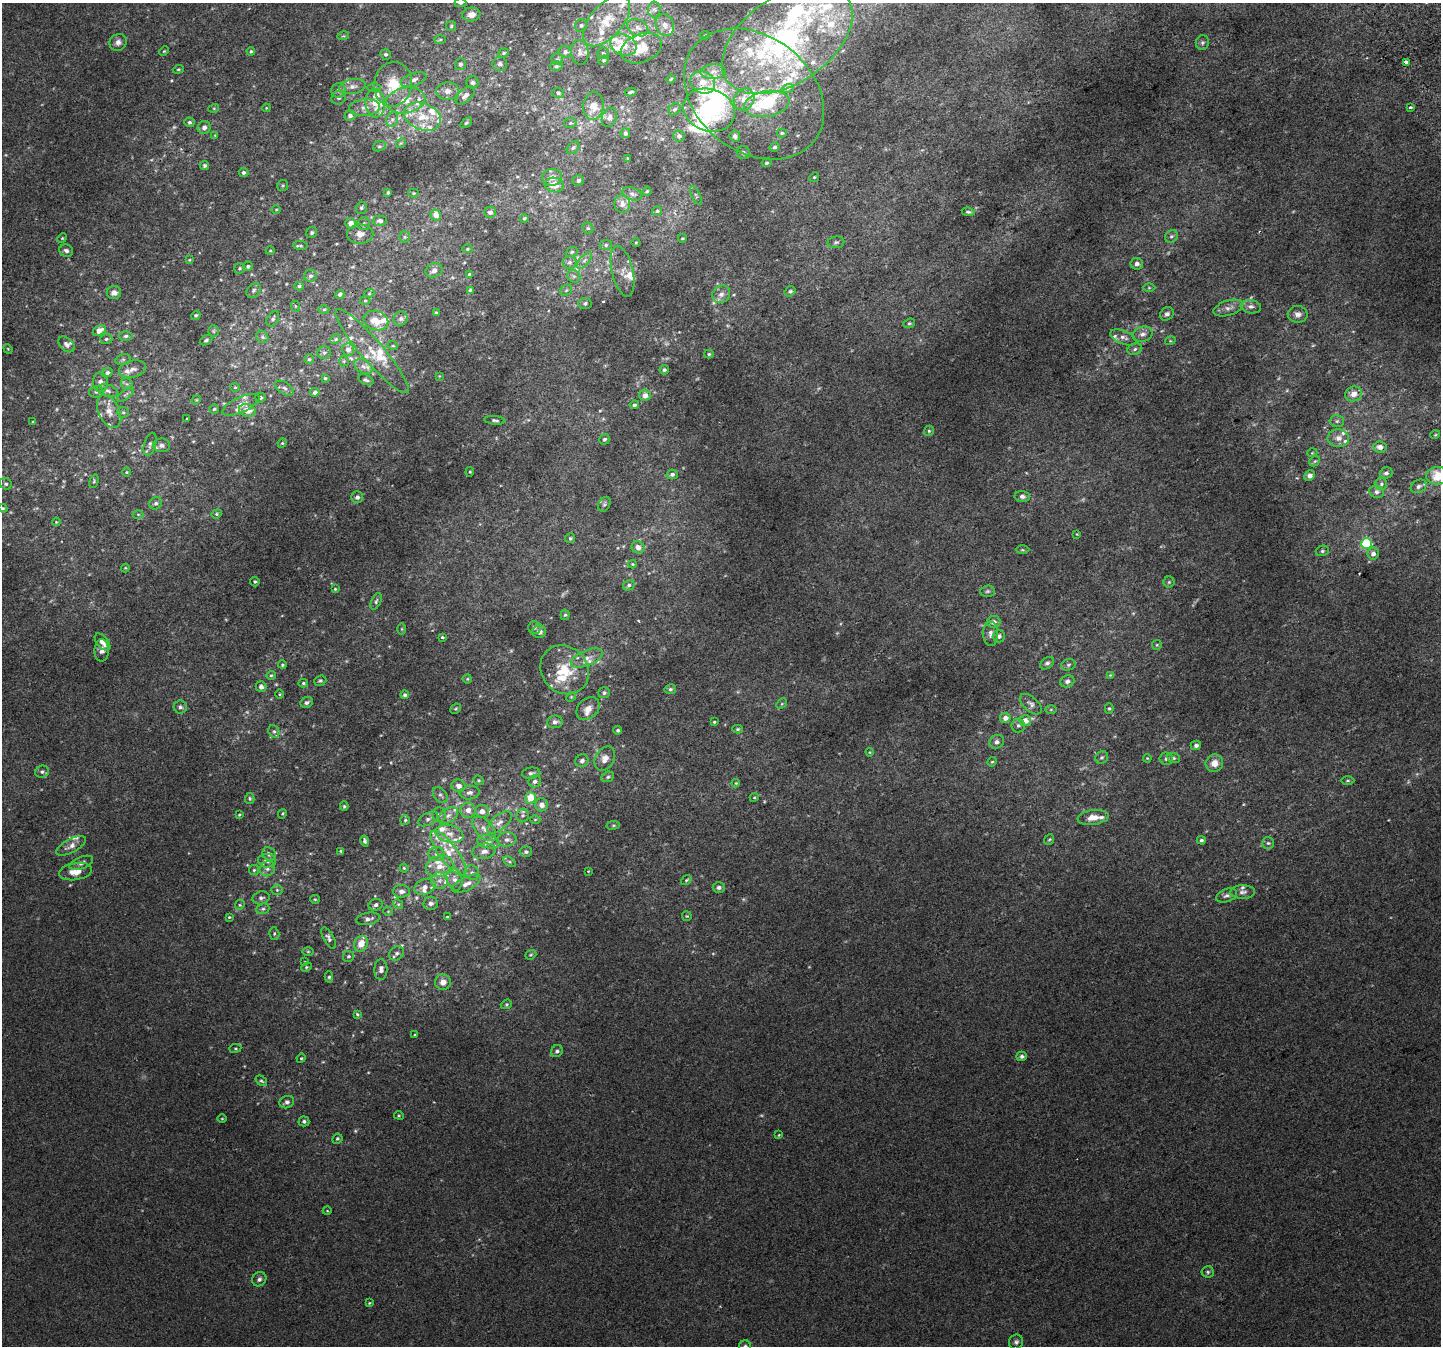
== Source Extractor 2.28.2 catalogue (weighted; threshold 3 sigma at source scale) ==
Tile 10 of 4 x 4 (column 2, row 3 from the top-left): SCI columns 1481-2919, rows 1524-2867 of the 5835 x 5676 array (HDU 1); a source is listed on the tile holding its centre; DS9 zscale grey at full resolution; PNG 1443 x 1348 px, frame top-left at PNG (2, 3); each listed source drawn as its Kron ellipse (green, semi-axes under 4 px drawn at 4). Shown black and unused: <1% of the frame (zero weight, under 2 of 3 exposures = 2% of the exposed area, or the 3 px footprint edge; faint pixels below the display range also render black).
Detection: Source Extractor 2.28.2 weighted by HDU 2 'WHT'; one run over the whole footprint, this tile lists its part. Background 0.012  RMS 0.0062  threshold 0.0279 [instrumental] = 3 sigma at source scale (4.5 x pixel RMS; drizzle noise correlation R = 1.50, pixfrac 1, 0.0396/0.0396 arcsec/px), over >= 5 px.
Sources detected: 507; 11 too faint to see at this stretch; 3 inside a brighter object's white glare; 1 cosmic-ray / hot-pixel residue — neither listed nor drawn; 86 inside a brighter listed object's ellipse — not listed separately; the other 406 listed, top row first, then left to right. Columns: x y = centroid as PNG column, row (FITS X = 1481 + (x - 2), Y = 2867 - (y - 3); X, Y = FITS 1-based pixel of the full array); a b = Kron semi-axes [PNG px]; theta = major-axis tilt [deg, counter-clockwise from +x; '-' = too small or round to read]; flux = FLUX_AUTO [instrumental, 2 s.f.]
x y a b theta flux
460 3 6 4 -1 0.83
654 9 8 6 -89 1.7
471 14 9 7 5 3.7
607 21 31 16 49 18
665 25 11 9 -68 3.7
451 26 5 5 - 0.83
581 26 6 6 - 1.3
638 28 11 8 -28 3.5
705 35 5 3 - 0.48
343 36 6 3 16 0.61
787 39 73 43 34 140
440 40 6 4 2 0.69
118 42 9 8 - 2.7
1202 43 7 6 - 1.6
623 45 13 10 -21 9.9
641 48 21 14 22 10
164 51 5 3 - 0.58
251 51 4 3 - 0.89
565 52 6 6 - 1.8
580 52 12 8 -83 3.2
504 53 5 4 - 0.92
603 53 6 5 - 1
385 54 5 5 - 1.4
557 59 6 6 - 1.2
604 60 5 4 - 1
1406 62 4 3 - 3.6
460 64 6 5 - 1.5
500 64 7 7 - 2
556 66 6 4 17 1.2
178 69 5 4 - 0.78
713 71 13 7 4 3.7
671 79 4 3 - 0.64
414 80 13 6 19 3.2
472 82 6 6 - 1.5
703 82 12 11 - 8.9
393 84 22 19 81 21
352 86 13 7 9 3.9
374 88 7 4 0 1
788 88 6 4 19 0.91
338 90 7 7 - 2
448 91 11 9 3 4.1
631 92 6 3 14 1.1
558 93 6 5 - 1.3
754 94 76 57 -38 90
465 95 12 6 43 3
339 98 7 6 - 1.8
744 99 11 9 54 6.1
406 100 20 12 10 11
375 103 14 9 -85 9.8
767 104 23 13 9 20
593 106 14 10 84 8.6
365 107 15 8 5 4.9
1410 107 3 3 - 2.8
214 108 5 3 - 0.6
266 108 4 3 - 0.51
674 109 7 5 49 1.3
709 110 26 21 -19 50
350 116 5 5 - 2
422 117 19 13 -21 15
609 117 10 7 68 2.7
392 119 7 6 - 1.9
189 122 5 5 - 1.3
466 123 7 3 36 0.76
570 123 6 5 - 0.97
204 127 6 6 - 2.6
625 133 5 4 - 1.8
782 133 5 4 - 1
215 135 4 4 - 0.5
679 136 6 5 - 1.4
735 136 5 5 - 1.5
401 143 5 4 - 0.73
379 146 6 5 - 1
573 147 7 5 48 1.3
775 147 5 4 - 1.3
743 153 7 6 - 1.4
627 158 4 3 - 0.46
767 163 5 4 - 0.94
205 166 5 4 - 1.1
243 172 5 4 - 1.5
552 177 10 8 6 4.3
814 177 5 4 - 0.76
578 180 6 5 - 1.8
554 185 9 7 -8 6.8
283 186 5 5 - 0.93
647 191 4 4 - 0.82
388 192 3 3 - 0.87
414 193 5 4 - 0.66
632 194 10 6 -20 1.9
696 196 10 4 -64 1.1
622 204 9 8 - 3.2
361 208 6 5 - 1.1
276 209 4 3 - 0.49
657 211 5 4 - 0.91
490 212 6 5 - 2.2
968 212 6 4 -8 1.3
436 215 5 5 - 5.3
524 218 4 3 - 0.7
380 221 7 5 1 2.2
351 223 5 5 - 4.7
364 224 6 6 - 1.4
588 228 6 5 - 0.99
312 232 6 5 - 1.2
360 234 13 9 -1 4.7
1171 236 7 5 40 1.4
405 237 5 5 - 0.93
62 238 5 4 - 0.66
682 238 4 3 - 0.64
636 242 4 3 - 0.47
836 242 8 6 8 1.3
606 245 6 5 - 1.2
300 246 7 3 -6 0.73
467 249 5 4 - 0.81
66 251 7 6 - 2.1
270 251 4 3 - 0.52
572 252 6 4 22 1
189 260 4 3 - 0.51
584 260 10 5 50 2.1
570 262 7 6 - 1.8
1137 264 6 6 - 2.1
248 266 5 4 - 1
240 268 5 5 - 0.91
434 270 8 7 - 2.8
622 271 26 10 -77 6.5
470 275 4 4 - 2.3
310 276 6 6 - 1.8
574 276 7 6 - 1.4
299 286 5 4 - 0.96
1149 288 6 4 0 0.86
253 290 8 6 47 1.7
470 290 4 4 - 0.82
566 290 6 5 - 1
790 291 6 4 36 1.2
114 293 7 6 - 3.3
340 294 5 4 - 1.4
369 294 5 3 - 0.53
721 294 9 8 - 3.2
365 300 5 3 - 0.61
585 303 6 5 - 1.3
295 306 6 3 -71 0.65
1251 307 10 6 -9 2.4
1228 308 15 7 17 3.4
324 309 5 3 - 0.62
436 312 4 3 - 0.62
1167 314 7 6 - 1.9
1298 314 10 8 -3 3
196 315 5 4 - 0.94
273 319 8 5 59 1.4
401 319 7 6 - 1.7
376 321 12 9 -21 7.1
909 323 6 4 20 0.98
99 331 7 4 26 5.2
213 331 6 5 - 1
1142 334 10 7 15 3.1
126 336 7 5 1 1.5
262 337 7 5 -47 1.5
1123 337 14 6 -22 3
106 339 6 5 - 1.1
336 339 6 4 27 0.84
206 340 7 4 32 1.1
1170 341 5 3 - 0.58
67 344 9 6 -43 2.3
393 346 5 3 - 0.58
8 349 5 4 - 0.59
348 349 6 6 - 3.5
1135 349 7 5 19 1.6
372 351 54 11 -49 12
324 352 7 6 - 1.4
709 354 5 4 - 0.96
123 359 8 5 16 1.3
309 359 5 5 - 0.9
344 361 5 5 - 0.68
363 366 10 6 -29 2.7
132 369 14 8 14 3.8
664 370 4 4 - 1.3
107 373 5 4 - 1.5
439 376 4 4 - 0.48
325 378 4 4 - 0.78
366 380 8 5 -22 1.2
100 382 10 7 -86 2.9
127 384 7 5 -43 1.3
235 387 5 4 - 0.64
284 388 10 6 -33 2.1
108 391 11 6 -17 2.3
96 392 7 5 12 1.4
315 392 4 4 - 2.5
126 394 10 4 38 1.5
1353 394 8 7 - 5.1
645 395 6 5 - 3.7
260 398 5 5 - 1.2
196 400 5 4 - 0.56
241 405 20 8 24 5.1
634 405 5 4 - 1.3
214 409 5 4 - 0.79
247 410 8 6 -18 5.1
109 412 17 10 -64 6.3
123 412 6 5 - 1.1
187 419 3 2 - 0.43
495 420 11 4 -5 1.3
33 421 4 2 - 0.45
1337 421 7 6 - 1.4
929 431 5 4 - 0.9
1435 435 5 3 - 0.54
1338 438 11 9 -1 4.1
604 439 5 5 - 1.2
282 443 5 4 - 0.64
150 444 12 5 73 1.9
161 445 8 7 - 2.3
1380 447 6 5 - 3.5
1312 453 5 3 - 0.48
1315 461 6 4 42 0.94
126 472 4 3 - 0.5
470 472 5 4 - 0.74
1386 473 6 5 - 1.7
672 474 5 5 - 1.7
1310 476 5 5 - 2.7
1438 476 12 9 -2 13
94 481 7 4 74 0.84
6 484 6 5 - 1.2
1381 484 6 6 - 1.2
1419 486 8 6 29 2
1377 492 7 6 - 1.7
1022 496 7 5 -2 2
357 497 6 5 - 2.3
156 503 6 5 - 1.5
604 504 8 5 62 1.3
3 508 4 4 - 0.69
138 514 5 3 - 0.57
217 514 5 4 - 0.84
56 522 4 3 - 0.51
1077 534 4 4 - 0.49
570 538 5 5 - 0.91
1366 544 5 5 - 43
638 547 7 6 - 3.9
1022 550 7 3 0 0.76
1322 551 7 5 15 1.2
1373 554 6 6 - 3
632 564 4 3 - 0.66
125 568 4 4 - 0.6
255 582 5 5 - 0.91
1169 582 5 5 - 0.98
629 585 6 5 - 1.3
335 589 4 3 - 0.59
987 591 7 5 2 1.3
376 601 9 4 66 1.3
565 615 5 4 - 0.94
994 622 7 6 - 2.8
534 628 6 6 - 1.3
402 629 6 4 -89 0.69
539 632 7 6 - 2.9
991 634 12 7 -90 3.1
999 636 6 6 - 1.9
442 638 3 3 - 1.9
103 642 10 5 -51 5.1
1157 645 5 5 - 0.73
102 650 11 7 89 2.8
587 658 17 7 22 4.9
1047 663 8 5 34 1.5
282 665 4 4 - 0.76
1068 665 7 5 16 1.2
565 670 26 23 -48 21
271 675 4 4 - 0.77
1110 675 4 4 - 0.51
467 679 4 4 - 0.63
320 681 6 5 - 1
1067 681 7 6 - 2
303 683 5 4 - 0.79
261 687 5 5 - 2.5
670 689 6 5 - 1.2
604 693 6 5 - 1.5
280 694 5 3 - 0.54
405 695 4 4 - 1.3
571 697 5 4 - 0.71
307 702 6 5 - 1.5
782 704 6 4 45 0.75
1031 704 13 7 -41 2.5
180 707 6 6 - 1.6
1109 708 5 4 - 0.81
456 709 5 4 - 0.78
588 709 13 9 44 5.5
1051 709 5 3 - 0.66
1005 718 5 5 - 3.3
1025 721 6 5 - 5.2
555 722 8 6 4 2.3
714 722 4 4 - 0.74
1018 725 7 7 - 1.6
737 729 5 4 - 0.92
618 730 4 4 - 1.3
274 731 6 5 - 1.4
997 742 7 6 - 2.2
1196 745 5 4 - 1.9
870 752 4 4 - 0.61
1102 757 7 6 - 1.1
1147 758 4 3 - 0.53
1174 758 6 5 - 1.1
605 759 13 9 61 4.8
1166 759 7 6 - 1.7
582 761 7 6 - 1.6
992 762 5 4 - 0.64
1214 763 9 8 - 5.6
42 772 7 6 - 1.5
531 773 9 5 6 1.8
608 777 6 5 - 1.1
479 780 5 4 - 0.79
535 781 6 6 - 1.8
1348 781 7 3 1 0.75
736 783 4 4 - 0.54
458 786 7 6 - 3.5
470 793 10 6 7 2.8
440 795 9 6 -50 1.8
754 797 5 4 - 0.62
250 798 5 4 - 0.89
531 798 6 5 - 11
541 805 6 6 - 3.5
344 806 5 4 - 0.78
468 810 7 7 - 4.2
482 811 7 6 - 3.9
282 814 5 3 - 0.59
239 815 3 3 - 0.57
439 815 7 7 - 2.1
448 815 11 7 33 3.5
523 815 7 6 - 1.6
1093 817 15 7 7 6.1
428 819 11 6 28 2.2
405 820 5 5 - 0.9
535 820 5 3 - 0.57
499 822 15 7 39 4.3
613 825 7 3 8 0.74
484 829 15 8 -47 5.2
449 834 14 8 -13 5.3
507 839 9 7 7 2.5
1049 839 6 4 51 0.79
1201 840 4 4 - 1.2
365 841 6 4 -78 1.4
489 842 11 6 -12 3.2
1268 843 6 6 - 1.2
71 846 16 6 29 4
341 851 3 3 - 0.86
484 851 12 7 11 3.7
526 852 6 5 - 1.4
448 853 27 9 -54 12
269 854 7 6 - 2.5
436 854 8 7 - 2.5
267 861 9 7 -5 2.4
510 862 7 4 -31 1.1
81 863 12 6 22 2.4
440 866 14 10 14 8
404 868 4 4 - 0.73
267 869 8 7 - 2.4
254 870 5 5 - 0.91
588 871 3 3 - 0.43
75 872 17 8 10 7.5
472 873 8 7 - 2.1
454 879 11 7 -76 3.9
439 880 8 8 - 3.7
686 880 6 3 37 0.74
467 884 15 6 27 4.1
425 887 11 7 22 3.7
719 887 6 5 - 1.4
277 890 5 5 - 1
401 891 8 6 -2 2.8
1243 892 12 7 2 2.7
1226 896 11 6 20 2.2
261 898 8 6 12 1.8
315 899 5 4 - 0.73
431 903 7 6 - 2.1
398 904 5 4 - 0.95
240 905 5 4 - 0.89
376 905 7 5 22 2
263 909 7 5 21 1.4
388 911 5 4 - 0.63
687 916 5 5 - 0.71
229 917 3 3 - 0.64
447 917 4 3 - 0.65
368 919 12 6 12 2.9
274 934 6 5 - 1
329 938 12 5 -62 1.9
361 944 8 6 63 7.6
308 951 5 3 - 0.64
397 953 8 6 42 2.1
531 955 6 4 21 0.8
348 956 5 5 - 1.1
305 962 4 4 - 0.52
306 967 5 4 - 0.76
381 969 10 6 89 2.8
329 977 5 4 - 0.98
443 982 8 7 - 3.9
506 1004 6 4 21 0.81
357 1014 4 3 - 0.71
415 1034 4 3 - 0.48
235 1048 6 3 8 0.65
557 1051 6 5 - 1.7
1022 1056 5 4 - 1.5
301 1058 5 4 - 0.66
261 1081 6 4 -38 1
287 1102 7 6 - 1.7
399 1115 5 4 - 0.67
222 1119 4 3 - 0.49
304 1121 5 5 - 1.4
779 1135 4 4 - 0.54
337 1139 5 5 - 1
327 1211 4 3 - 0.45
1208 1272 6 5 - 1.2
259 1279 7 6 - 1.8
369 1303 4 4 - 0.6
1016 1342 7 7 - 1.6
745 1346 6 6 - 1.5
Overlapping masked pixels (flux is a lower limit): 1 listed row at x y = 1406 62
Isophote crosses this tile's border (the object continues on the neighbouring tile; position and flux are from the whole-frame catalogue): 4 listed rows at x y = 460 3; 787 39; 1438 476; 745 1346